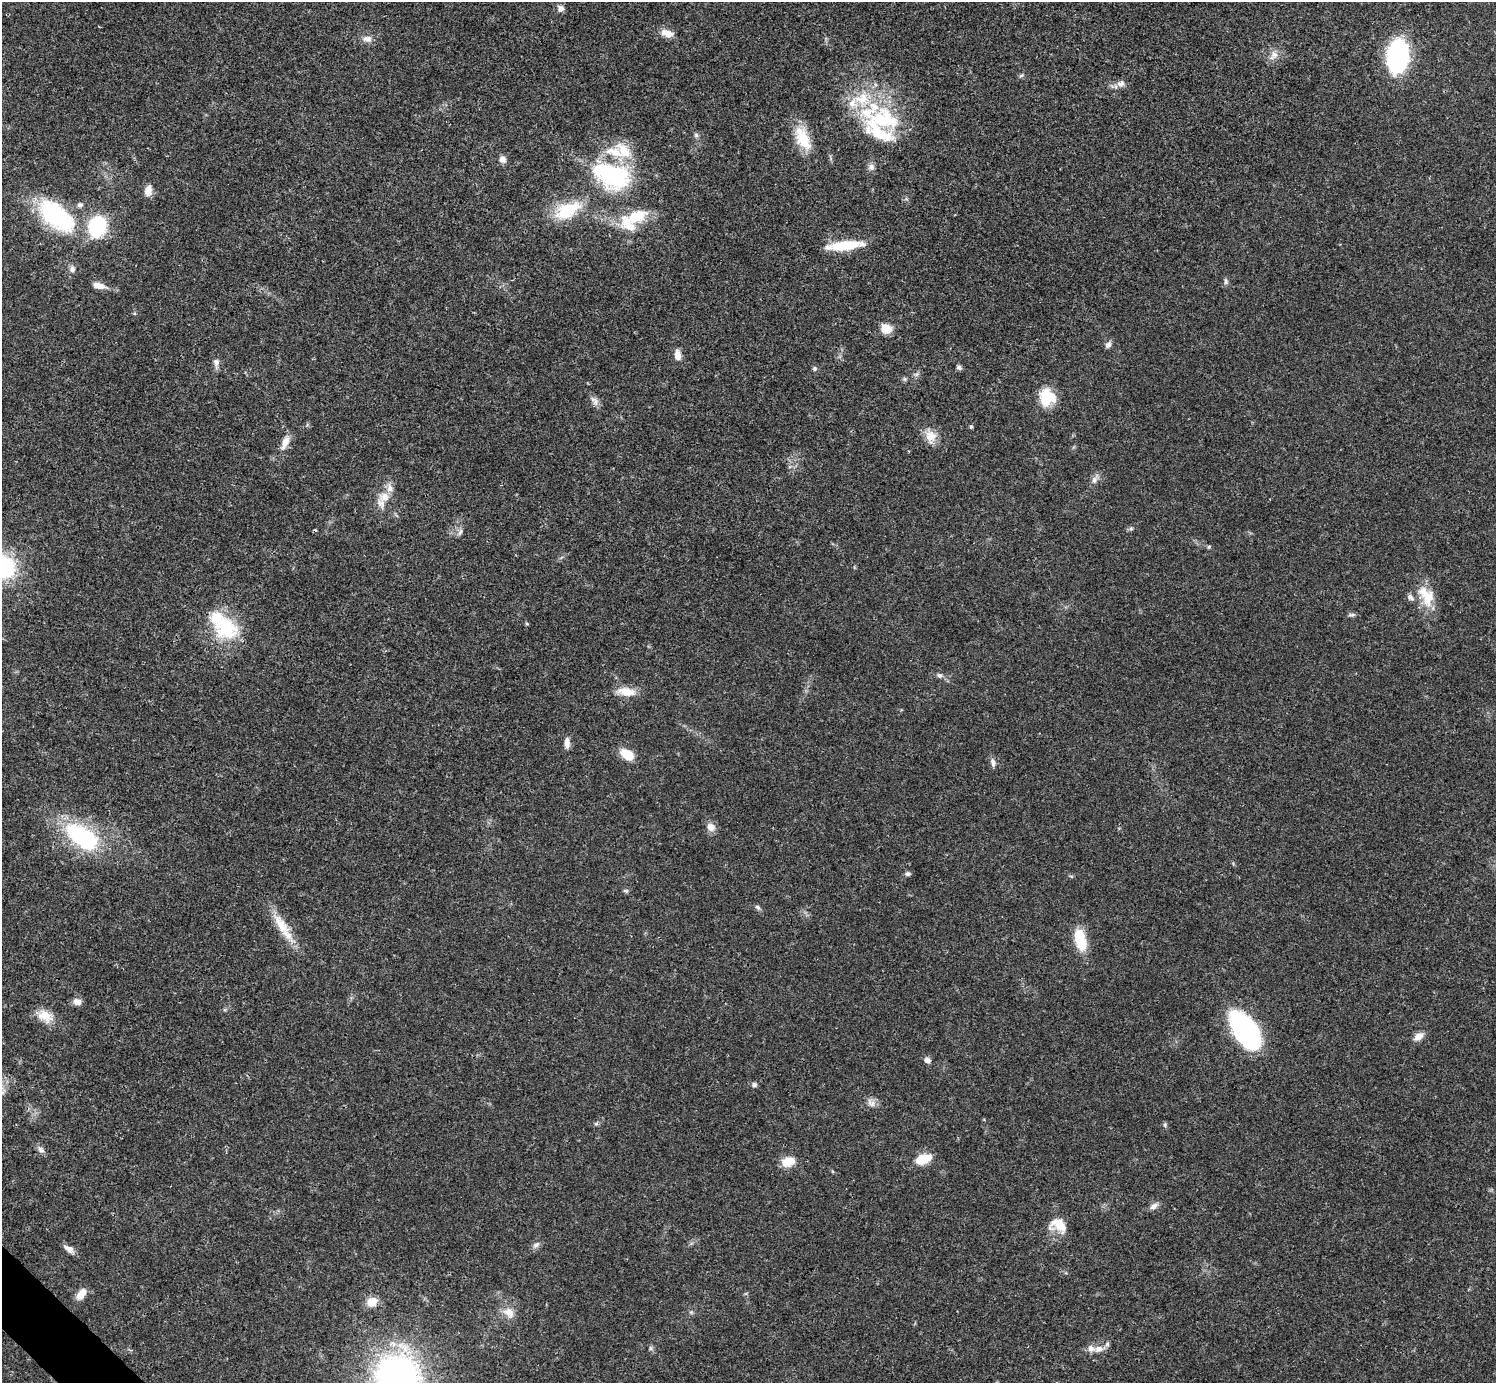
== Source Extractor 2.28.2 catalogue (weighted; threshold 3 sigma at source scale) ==
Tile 7 of 4 x 4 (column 3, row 2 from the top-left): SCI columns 2991-4484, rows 2921-4301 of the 5982 x 5981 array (HDU 1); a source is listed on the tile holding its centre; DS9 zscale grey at full resolution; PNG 1498 x 1385 px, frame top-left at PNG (2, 2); no overlay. Shown black and unused: <1% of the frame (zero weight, under 3 of 4 exposures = <1% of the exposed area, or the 3 px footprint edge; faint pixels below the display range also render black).
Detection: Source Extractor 2.28.2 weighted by HDU 2 'WHT'; one run over the whole footprint, this tile lists its part. Background 0.0208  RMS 0.0022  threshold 0.0101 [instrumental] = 3 sigma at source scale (4.5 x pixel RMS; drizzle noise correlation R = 1.50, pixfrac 1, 0.05/0.05 arcsec/px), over >= 5 px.
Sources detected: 94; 1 cosmic-ray / hot-pixel residue — not listed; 14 inside a brighter listed object's ellipse — not listed separately; the other 79 listed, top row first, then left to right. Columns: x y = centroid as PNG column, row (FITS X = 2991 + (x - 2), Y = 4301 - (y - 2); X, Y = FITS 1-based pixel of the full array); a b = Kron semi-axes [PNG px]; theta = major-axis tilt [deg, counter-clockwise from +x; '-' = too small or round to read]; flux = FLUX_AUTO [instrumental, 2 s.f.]
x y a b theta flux
561 8 9 8 - 1
667 33 17 8 -16 2.1
367 39 14 9 -3 1.4
1274 56 14 9 46 1.7
1398 56 30 19 84 32
1021 75 7 4 20 0.39
1121 83 11 9 9 1.3
882 119 58 31 -18 21
696 135 6 6 - 0.48
803 138 31 15 -65 6.8
502 159 9 8 - 1.2
871 167 10 8 -75 0.9
612 176 52 33 -21 25
148 190 13 9 76 1.7
568 210 33 17 28 10
56 216 50 25 -39 23
635 217 42 15 21 8.7
97 227 19 16 78 16
844 245 39 9 6 8.2
72 269 8 7 - 0.9
1226 281 9 5 -81 0.54
99 285 17 7 -12 1.9
886 329 11 9 -35 3.2
1108 345 9 7 47 0.77
677 355 13 7 -83 1.7
216 363 13 7 -87 1.2
959 367 7 6 - 0.53
815 369 6 5 - 0.46
904 379 6 6 - 0.38
1047 397 18 17 - 7
595 402 10 8 -79 1.1
971 427 5 4 - 0.35
930 436 19 14 -75 2.9
285 442 20 8 66 2.2
1094 480 10 8 83 1
385 497 15 12 8 2.6
1131 529 6 4 1 0.38
460 532 10 5 65 0.67
1209 547 5 4 - 0.3
3 566 23 18 -53 23
1426 596 31 17 -64 5.9
1351 615 9 5 1 0.51
527 624 6 3 -19 0.26
225 627 34 29 -51 14
939 675 8 6 -9 0.63
626 692 27 10 -7 3.3
567 743 13 6 -90 1.5
627 755 15 9 -33 4.5
993 763 12 6 -78 0.87
711 827 12 10 -51 1.6
83 837 41 21 -35 25
908 874 7 5 14 0.53
1071 876 6 4 -19 0.27
626 891 8 5 -6 0.4
758 907 9 5 -45 0.51
283 927 49 11 -57 5.8
1080 939 23 11 -74 8
77 1002 10 8 -16 1.4
45 1016 20 15 -31 3.6
1246 1031 36 17 -57 50
1419 1036 13 8 33 1.7
927 1060 8 6 -22 0.94
754 1085 6 5 - 0.74
871 1103 14 9 -46 1.3
1165 1125 6 5 - 0.38
41 1150 11 7 -40 0.89
923 1159 19 11 19 4.3
788 1162 17 11 15 3.3
1154 1206 12 7 32 1.1
1058 1225 24 16 -20 4.1
536 1245 11 6 40 0.83
68 1249 14 7 -36 1.3
81 1294 14 8 54 2.5
372 1302 12 10 25 2.8
691 1312 5 5 - 0.35
509 1313 17 13 -45 2.7
651 1348 7 4 -89 0.41
1099 1349 14 9 14 1.8
397 1376 36 33 -11 83
Isophote crosses this tile's border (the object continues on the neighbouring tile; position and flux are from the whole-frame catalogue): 2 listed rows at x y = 3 566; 397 1376